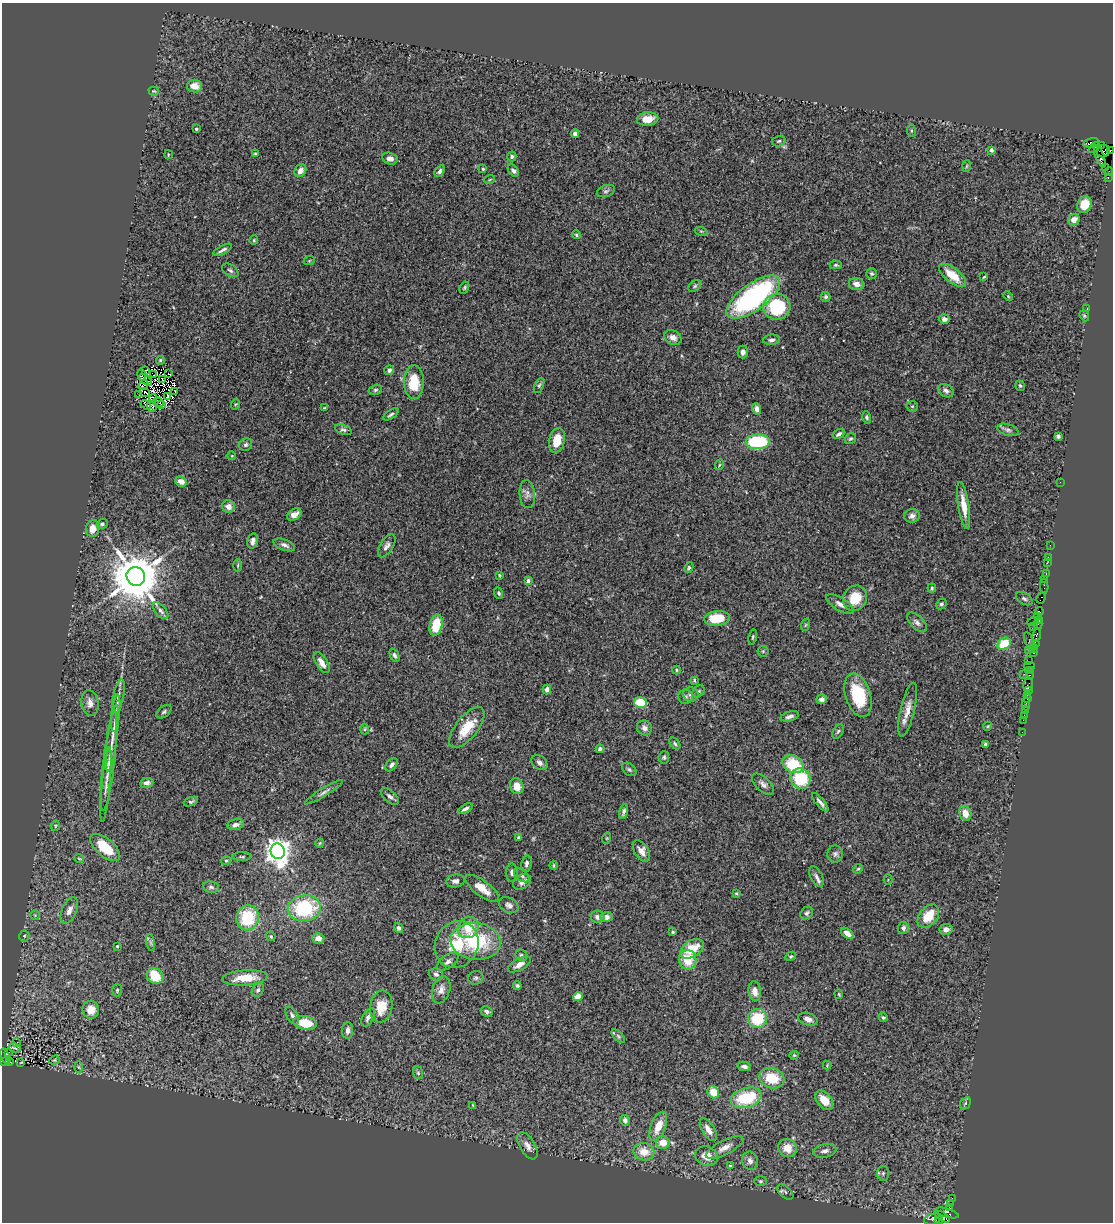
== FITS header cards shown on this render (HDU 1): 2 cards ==
NAXIS1  =                 1111
NAXIS2  =                 1220

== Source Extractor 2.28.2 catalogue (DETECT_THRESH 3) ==
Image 1111 x 1220 px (HDU 1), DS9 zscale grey, 1 PNG px = 1 image px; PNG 1115 x 1224 px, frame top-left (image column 1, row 1220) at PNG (2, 3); each listed source drawn as its Kron ellipse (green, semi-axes under 4 px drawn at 4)
Background 1.54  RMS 0.052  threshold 0.157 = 3 sigma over >= 5 px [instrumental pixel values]
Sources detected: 317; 2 with non-positive FLUX_AUTO (blend fragments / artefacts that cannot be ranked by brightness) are neither listed nor drawn; the other 315 listed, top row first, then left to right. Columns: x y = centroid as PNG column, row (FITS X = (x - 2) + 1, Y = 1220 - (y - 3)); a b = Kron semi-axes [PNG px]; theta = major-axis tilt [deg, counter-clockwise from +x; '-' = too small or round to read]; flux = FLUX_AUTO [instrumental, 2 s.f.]
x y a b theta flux
195 86 8 6 -9 35
154 91 5 4 - 3.8
648 119 11 6 7 37
196 129 3 3 - 7.5
911 131 6 3 -82 3.9
575 134 4 4 - 14
779 141 7 5 17 6.6
1091 143 8 3 12 170
1102 146 3 2 - 46
1094 147 6 3 49 970
992 150 4 3 - 12
1110 150 3 3 - 130
1103 151 7 6 - 1300
255 154 3 3 - 5.2
168 155 4 2 - 2.9
512 156 5 4 - 7
1100 156 12 3 -69 850
390 159 8 6 -14 18
967 166 6 4 88 3.9
1106 167 2 2 - 14
483 169 3 3 - 4.5
300 171 7 5 53 23
439 171 6 4 52 10
513 171 7 4 -52 9.9
1109 171 4 2 - 50
1108 178 3 2 - 27
490 179 5 3 - 3.2
606 191 9 5 20 8.6
1084 205 9 7 66 72
1074 220 6 5 - 25
701 231 6 4 -18 3.9
577 235 4 4 - 5.4
254 240 5 4 - 3.7
223 250 10 3 28 10
309 261 6 3 19 3.4
836 265 6 4 0 5.6
230 270 9 5 -33 8.6
872 274 5 5 - 5.9
952 275 16 7 -38 77
984 277 4 3 - 3.5
857 284 8 6 -15 22
695 286 7 4 37 6.6
464 288 6 4 63 5
1008 296 5 3 - 3.6
753 297 32 13 36 600
826 297 5 5 - 6.9
777 307 13 13 - 200
1087 308 3 2 - 4.1
1084 316 6 4 -69 4.7
944 319 5 4 - 13
673 338 9 6 -31 19
771 340 8 5 6 11
743 352 6 5 - 15
160 360 4 4 - 4.6
145 370 3 2 - 6.6
389 370 5 4 - 10
169 373 3 2 - 2.4
142 375 5 2 - 1.4
154 375 2 2 - 2.2
146 380 7 3 -38 11
162 380 3 2 - 5.2
414 382 17 10 89 100
143 385 5 2 - 5.4
539 385 8 4 65 6.8
1020 386 5 4 - 4.7
375 390 7 5 15 6.3
175 391 3 2 - 3.1
946 391 8 6 -33 12
144 392 5 2 - 6
139 395 2 2 - 2.8
168 397 4 2 - 5.1
153 398 4 2 - 3.4
158 402 6 2 -32 3.3
161 404 4 2 - 3.3
236 404 5 3 - 3.4
146 405 5 2 - 0.71
912 406 6 5 - 5.2
152 407 5 5 - 3
325 408 4 3 - 3.5
757 409 5 4 - 15
391 414 9 3 33 7.4
867 417 6 4 -76 6.4
343 430 9 5 -19 8.2
1008 430 11 5 -16 12
839 434 6 4 31 9.3
1058 436 4 4 - 6.8
850 439 6 5 - 6.1
557 440 12 8 77 58
758 442 12 7 2 250
246 445 7 6 - 9.9
232 456 4 3 - 2.8
719 465 5 3 - 4
181 481 6 5 - 35
1060 482 2 2 - 20
527 494 14 8 -85 18
964 505 23 5 -81 50
228 506 7 6 - 22
294 515 8 5 34 22
912 516 8 7 - 13
102 524 6 5 - 9
93 528 8 6 79 41
252 541 8 5 74 16
284 545 11 5 -21 14
1050 545 2 2 - 24
387 546 13 6 58 15
1048 557 2 2 - 40
1047 563 2 2 - 38
238 565 6 3 89 4.2
689 567 5 4 - 5.6
1046 574 3 2 - 65
499 575 4 3 - 3.6
136 576 9 9 - 22000
1045 579 3 3 - 66
528 581 4 4 - 13
1044 586 8 2 -89 69
932 588 4 4 - 4.5
499 593 5 4 - 6.5
855 598 13 11 58 78
1041 598 6 3 60 65
1024 599 9 5 -32 8.1
840 604 16 6 -32 20
941 604 6 4 48 6.4
161 611 10 5 -49 13
1039 611 4 2 - 59
1038 616 4 3 - 110
717 618 13 7 6 99
1039 621 3 2 - 39
917 622 12 6 -44 14
1033 622 6 3 22 74
1038 624 5 2 - 52
436 625 10 6 77 99
805 625 6 4 70 4.4
1034 626 3 2 - 41
1036 635 7 3 77 210
753 637 7 3 78 4.7
1030 641 10 3 -67 4.8
1035 643 4 2 - 42
1004 644 7 5 43 100
1034 648 4 3 - 150
1029 650 3 2 - 20
763 651 5 5 - 4.9
1034 653 4 3 - 110
395 655 7 4 -65 8.2
1029 661 2 2 - 62
322 663 12 5 -57 30
1030 666 5 2 - 76
676 670 4 4 - 3.7
1031 670 3 3 - 83
1024 674 2 2 - 37
1029 675 3 2 - 59
694 680 4 3 - 3.7
1028 684 7 4 77 160
547 690 5 4 - 16
698 691 7 5 42 8.1
1028 691 3 2 - 10
691 694 8 7 - 12
858 695 22 12 -72 160
1027 695 2 2 - 43
118 696 18 5 78 18
685 697 7 7 - 8.5
1027 698 3 2 - 68
822 699 5 4 - 10
640 702 6 5 - 96
90 703 13 8 -81 25
1026 704 6 2 89 34
908 710 27 7 77 37
1025 710 3 2 - 58
164 712 8 5 38 7.5
116 713 19 4 84 23
1024 715 2 2 - 20
790 716 9 5 16 14
1023 720 2 2 - 35
988 726 4 3 - 2.6
467 727 25 11 51 89
644 728 8 7 - 17
365 729 5 3 - 4.1
838 731 8 5 62 6.8
1022 732 2 2 - 12
112 738 33 5 83 42
675 743 7 4 -51 5.7
985 744 3 3 - 4.3
600 749 4 3 - 8
664 757 6 5 - 6.3
109 761 50 6 83 49
539 763 9 6 -40 14
793 764 11 8 -25 140
392 765 7 5 50 12
629 769 8 5 -39 7.5
800 779 10 9 - 160
147 783 7 5 7 12
763 784 14 7 -44 16
106 785 38 4 85 27
517 786 8 6 -74 41
324 792 22 4 31 14
390 796 11 5 -41 13
191 802 7 4 20 5.7
820 802 11 4 -50 12
465 809 8 4 27 11
624 812 7 4 79 11
965 813 8 6 -71 42
235 825 8 5 11 16
55 826 5 3 - 3.4
519 837 4 4 - 5.1
607 838 6 3 71 3.7
320 843 4 4 - 3.6
105 847 18 9 -41 120
278 851 8 7 - 4000
642 851 12 7 -58 24
835 854 8 8 - 12
242 857 9 3 0 5.4
79 858 5 3 - 3.2
226 861 4 4 - 4
527 863 8 5 79 12
554 865 4 4 - 4.8
858 869 5 4 - 4.4
512 873 9 6 90 11
522 875 9 5 -39 9.1
816 877 11 6 -63 15
888 879 5 4 - 3.6
455 881 9 6 9 15
522 882 10 7 31 17
211 887 8 6 -10 9.6
482 888 20 7 -37 45
736 893 3 3 - 3.9
509 905 10 7 -25 14
304 908 16 13 9 280
69 910 14 7 66 22
807 913 7 5 45 8.9
35 915 4 4 - 4.2
928 916 13 9 50 72
598 917 7 6 - 15
606 917 6 5 - 22
248 918 12 11 - 180
468 927 11 10 - 70
399 928 5 4 - 11
903 928 6 5 - 11
946 929 6 5 - 16
673 932 4 3 - 4.3
847 933 7 4 -38 20
24 936 5 5 - 5.5
271 936 5 4 - 5.2
318 938 6 5 - 21
476 941 25 18 -6 250
151 942 9 4 -81 6.8
457 944 24 21 59 130
117 946 3 3 - 4.4
692 949 13 8 31 86
521 955 6 5 - 7.8
791 956 6 4 28 4.7
688 960 10 8 -80 78
448 962 12 6 35 15
519 965 12 6 29 23
436 974 7 6 - 9.6
155 976 9 7 -40 85
245 978 23 7 4 77
476 978 8 6 17 8.2
517 986 4 4 - 6.3
117 990 6 5 - 5.7
258 990 7 5 61 9.4
441 990 14 8 71 24
755 991 10 6 -83 28
839 994 5 3 - 3.7
578 996 5 4 - 34
381 1007 16 11 81 60
91 1010 9 8 - 52
487 1012 6 5 - 9.3
292 1015 10 5 -59 10
368 1017 10 5 62 14
883 1017 4 4 - 5.7
757 1018 9 9 - 140
808 1019 10 6 -16 19
305 1023 12 7 -11 81
348 1030 8 5 86 16
618 1036 8 4 -46 6.9
17 1042 4 3 - 7.2
14 1048 6 2 -15 8.1
9 1052 2 2 - 26
794 1055 4 4 - 3.8
5 1056 8 4 -69 200
54 1060 5 4 - 4.7
4 1061 3 2 - 430
10 1061 3 2 - 160
21 1062 3 2 - 2.2
827 1065 4 4 - 3.1
744 1066 6 4 -11 14
78 1067 6 4 -88 4.3
418 1073 6 5 - 5.9
772 1078 13 10 -17 96
713 1092 6 5 - 60
746 1098 16 10 16 180
824 1100 11 7 -52 48
965 1103 6 5 - 5.4
473 1105 4 3 - 3.8
625 1120 5 5 - 12
658 1126 15 7 68 57
708 1130 13 6 -58 24
663 1142 7 6 - 49
527 1146 15 7 -60 23
725 1148 21 7 27 31
787 1148 9 9 - 49
825 1151 12 6 11 16
644 1152 10 8 -11 52
707 1156 12 9 -20 45
750 1161 9 7 -75 18
730 1166 3 3 - 3.9
883 1173 7 6 - 9.2
761 1181 6 5 - 5.6
785 1192 10 5 -42 9
952 1199 4 2 - 110
950 1203 3 3 - 36
950 1208 3 2 - 30
947 1213 12 4 -16 280
943 1217 8 4 -29 800
933 1219 9 5 14 340
939 1221 4 3 - 170
At the frame edge (FLAGS 8, measured only in part): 1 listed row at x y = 1110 150
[2 non-positive-flux detections neither listed nor drawn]